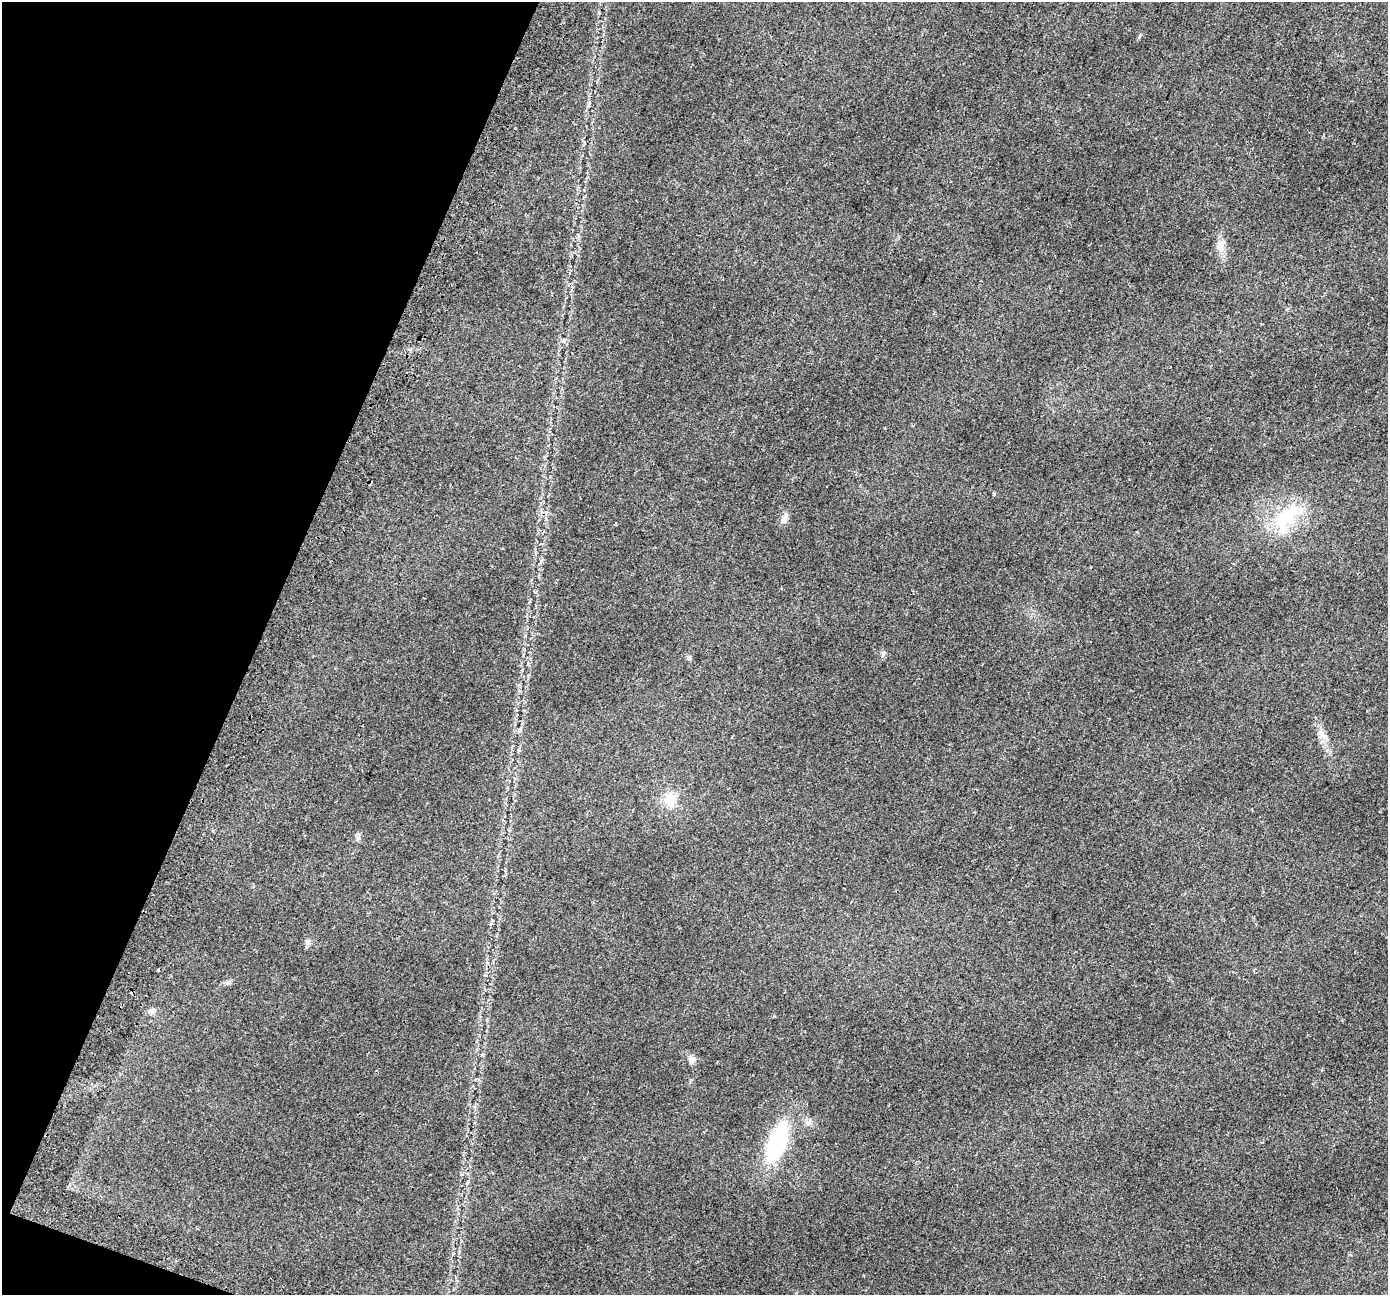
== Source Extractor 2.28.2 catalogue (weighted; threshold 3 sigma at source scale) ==
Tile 9 of 4 x 4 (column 1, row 3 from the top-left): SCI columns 64-1449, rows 1639-2931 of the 5662 x 5798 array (HDU 1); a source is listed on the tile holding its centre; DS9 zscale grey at full resolution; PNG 1390 x 1297 px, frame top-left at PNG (2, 2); no overlay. Shown black and unused: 19% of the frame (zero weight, under 2 of 3 exposures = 4% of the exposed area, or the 3 px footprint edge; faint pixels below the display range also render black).
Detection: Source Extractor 2.28.2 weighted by HDU 2 'WHT'; one run over the whole footprint, this tile lists its part. Background 0.0543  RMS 0.0063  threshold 0.0284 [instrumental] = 3 sigma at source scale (4.5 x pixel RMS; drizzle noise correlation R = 1.50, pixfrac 1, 0.0396/0.0396 arcsec/px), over >= 5 px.
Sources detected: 20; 1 cosmic-ray / hot-pixel residue — not listed; the other 19 listed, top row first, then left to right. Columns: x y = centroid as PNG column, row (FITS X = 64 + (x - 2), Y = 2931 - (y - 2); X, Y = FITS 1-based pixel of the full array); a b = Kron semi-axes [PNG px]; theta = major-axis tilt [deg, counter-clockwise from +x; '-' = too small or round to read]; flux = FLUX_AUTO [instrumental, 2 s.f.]
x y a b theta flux
1140 36 8 3 46 0.8
1221 243 9 6 8 2.3
564 340 7 5 -74 1.5
1170 367 3 2 - 0.56
993 493 3 3 - 1.5
784 518 15 7 65 3.6
1286 518 48 22 50 35
883 653 7 5 75 1.5
689 658 6 6 - 1.1
519 730 7 5 46 1.3
1323 735 14 6 -43 3.7
670 799 18 17 - 11
358 838 7 5 46 1.5
308 943 9 4 -54 1.5
228 983 7 4 19 1.2
152 1011 9 8 - 2.3
691 1059 10 8 -56 2.7
809 1123 9 7 47 2.5
777 1142 49 19 70 52